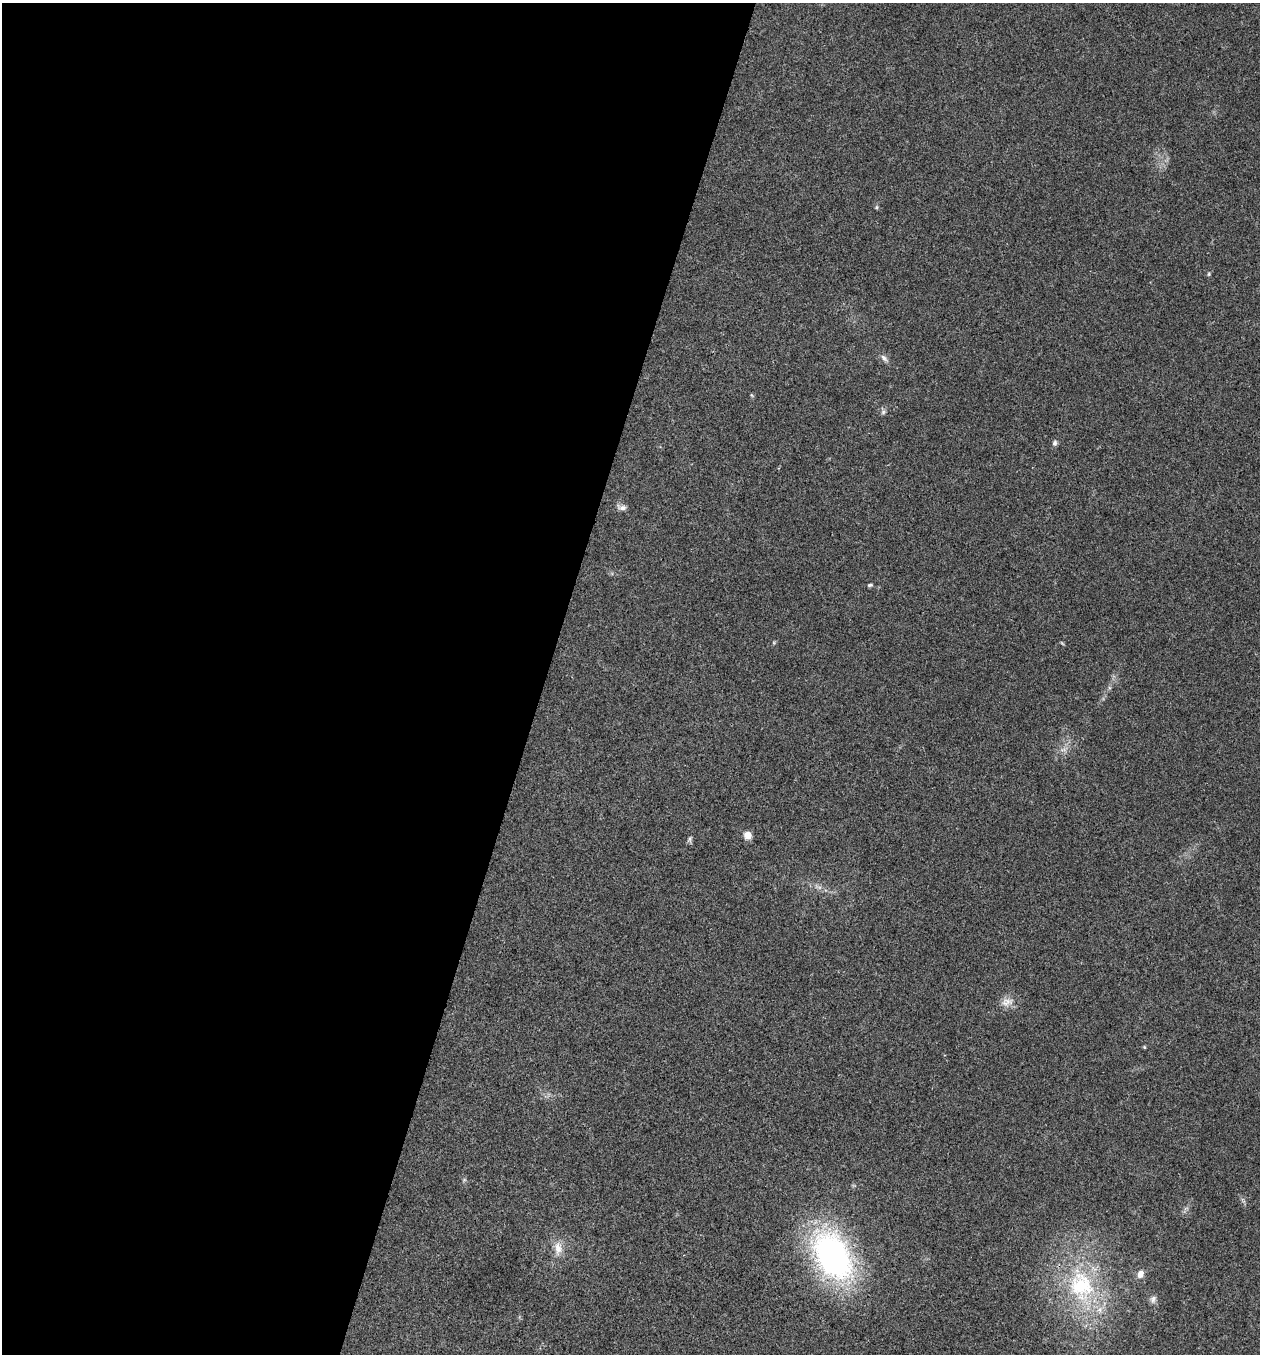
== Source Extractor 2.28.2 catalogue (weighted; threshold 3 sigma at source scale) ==
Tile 5 of 4 x 4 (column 1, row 2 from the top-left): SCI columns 267-1524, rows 2709-4060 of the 5432 x 5418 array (HDU 1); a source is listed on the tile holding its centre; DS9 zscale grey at full resolution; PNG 1262 x 1356 px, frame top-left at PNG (2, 3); no overlay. Shown black and unused: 43% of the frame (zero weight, under 3 of 4 exposures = <1% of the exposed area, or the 3 px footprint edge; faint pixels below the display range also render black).
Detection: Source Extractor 2.28.2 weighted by HDU 2 'WHT'; one run over the whole footprint, this tile lists its part. Background 0.0224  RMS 0.0041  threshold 0.0183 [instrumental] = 3 sigma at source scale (4.5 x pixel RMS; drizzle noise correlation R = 1.50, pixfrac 1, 0.05/0.05 arcsec/px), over >= 5 px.
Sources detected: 16; all 16 listed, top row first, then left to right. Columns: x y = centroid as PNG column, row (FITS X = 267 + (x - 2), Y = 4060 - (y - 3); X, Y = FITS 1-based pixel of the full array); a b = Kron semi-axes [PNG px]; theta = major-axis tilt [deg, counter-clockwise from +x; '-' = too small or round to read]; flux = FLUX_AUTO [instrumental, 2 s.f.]
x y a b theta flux
877 207 6 4 89 0.53
1209 274 6 4 89 0.47
884 358 11 6 -49 1.5
883 412 7 5 47 0.84
1055 443 8 6 75 1
622 507 13 7 -10 1.7
870 585 7 4 10 0.65
747 835 8 8 - 3.1
690 839 8 5 70 0.87
1007 1002 19 11 12 3.6
1144 1047 4 4 - 0.43
558 1248 19 10 -84 4.6
833 1256 47 30 -61 120
1140 1274 10 8 68 2.4
1081 1286 47 38 -71 46
1153 1299 11 7 68 1.6